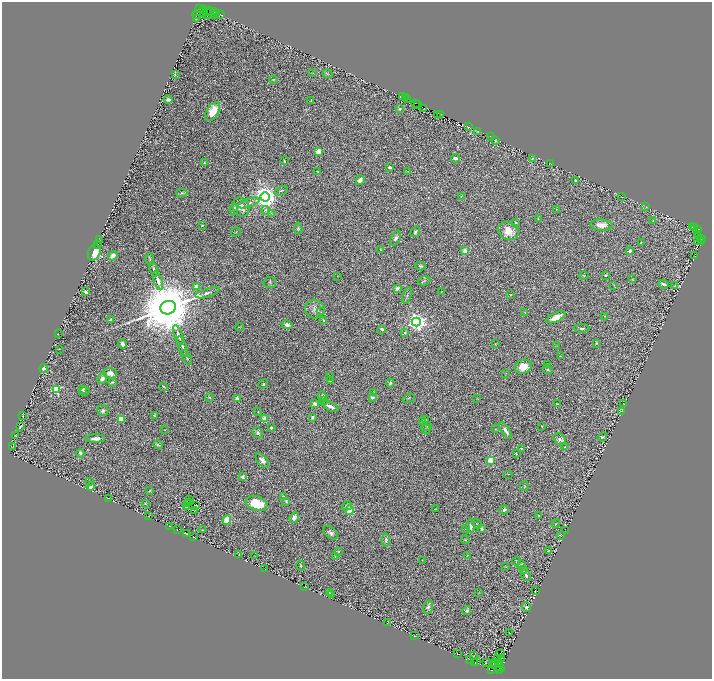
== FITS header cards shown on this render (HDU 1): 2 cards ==
NAXIS1  =                 1420
NAXIS2  =                 1354

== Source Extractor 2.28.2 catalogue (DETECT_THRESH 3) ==
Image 1420 x 1354 px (HDU 1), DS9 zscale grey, zoomed out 1/2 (1 PNG px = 2 x 2 image px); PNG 714 x 681 px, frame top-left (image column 1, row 1354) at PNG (2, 2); each listed source drawn as its Kron ellipse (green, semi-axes under 4 px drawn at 4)
Background 0.131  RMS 0.013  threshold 0.0399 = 3 sigma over >= 5 px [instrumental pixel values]
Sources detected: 322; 54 cannot appear on this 1/2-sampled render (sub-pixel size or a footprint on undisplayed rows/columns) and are neither listed nor drawn; the other 268 listed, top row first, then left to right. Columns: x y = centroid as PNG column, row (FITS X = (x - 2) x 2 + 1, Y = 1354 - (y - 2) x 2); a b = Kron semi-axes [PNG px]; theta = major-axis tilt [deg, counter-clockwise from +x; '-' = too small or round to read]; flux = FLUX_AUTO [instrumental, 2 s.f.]
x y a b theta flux
199 9 2 1 - 63
204 10 2 1 - 12
206 10 3 1 - 670
208 10 2 1 - 160
214 12 3 2 - 220
203 13 3 1 - 46
208 13 6 2 50 220
211 13 3 1 - 310
197 14 4 1 - 310
217 14 2 1 - 430
220 14 3 1 - 67
214 15 2 1 - 34
197 19 2 1 - 9700
313 73 3 2 - 1.4
175 74 3 2 - 1.2
327 74 5 2 - 1.9
273 80 4 3 - 2.1
403 97 2 1 - 6.6
405 98 2 1 - 3.8
408 99 3 1 - 9.8
168 100 4 3 - 6
311 100 2 1 - 1.4
415 103 2 1 - 110
418 104 2 1 - 160
424 108 3 2 - 87
399 109 2 2 - 11
213 111 10 6 57 55
438 114 3 2 - 110
441 114 2 1 - 140
468 127 2 1 - 11
478 132 3 2 - 6.3
490 136 3 1 - 0.87
495 140 2 2 - 1.1
318 151 3 2 - 64
455 158 4 3 - 8.9
532 158 3 2 - 3
284 161 2 2 - 1.9
204 163 2 2 - 3.8
551 164 3 2 - 0.91
390 167 3 2 - 5.2
407 171 3 2 - 1.2
318 172 4 2 - 2.2
360 180 5 3 - 13
576 180 2 2 - 7.1
281 191 7 2 21 3
182 193 5 3 - 2.9
265 197 4 4 - 2800
461 197 3 3 - 1.7
622 197 2 1 - 0.77
249 203 11 3 18 5.3
646 206 4 2 - 1
241 207 10 8 -60 15
234 209 5 3 - 4.5
556 209 2 1 - 0.76
266 210 4 3 - 2.6
271 213 3 2 - 1.7
538 219 4 2 - 1.3
653 220 2 2 - 0.94
516 223 2 2 - 4.6
202 225 2 2 - 4.2
601 225 11 5 -3 22
692 227 2 1 - 8.9
298 228 5 3 - 2.7
695 228 2 1 - 27
697 229 3 1 - 3.5
508 231 10 8 -31 34
236 232 5 2 - 1.9
415 232 6 4 57 4.9
698 234 2 1 - 110
396 238 8 4 63 8.3
701 238 2 1 - 23
100 239 2 1 - 0.71
702 240 3 1 - 110
641 242 2 2 - 1.6
697 242 2 1 - 6.2
702 242 2 1 - 6.9
97 245 2 1 - 1.4
381 250 3 2 - 1.6
465 251 4 4 - 18
630 251 2 2 - 17
94 252 8 6 68 92
113 256 5 4 - 8.9
695 256 2 1 - 0.54
150 259 6 2 -89 2.1
420 266 5 3 - 3.6
154 270 7 3 -70 4.6
584 275 4 2 - 1.7
606 275 3 3 - 2.9
337 276 2 2 - 0.89
632 279 3 3 - 1.4
158 281 10 3 -71 13
424 281 6 4 17 3.5
270 282 6 5 - 4.9
663 284 5 3 - 6.9
614 285 3 2 - 1.2
675 285 3 2 - 0.86
196 286 3 3 - 12
397 288 4 3 - 7.5
86 292 4 3 - 6
442 292 3 2 - 1.6
207 293 12 4 16 8.7
407 295 8 2 70 2.4
510 295 4 3 - 1.6
168 308 8 6 22 35000
315 309 10 9 - 14
321 312 2 2 - 0.95
525 313 4 2 - 2.3
604 316 2 2 - 0.87
556 317 10 4 25 28
111 319 3 2 - 4.2
324 320 3 2 - 2.7
416 322 4 4 - 1200
287 325 6 4 -14 8.1
239 327 5 2 - 1.5
581 328 8 3 -3 4.8
382 329 4 3 - 4.8
404 333 2 2 - 4.2
58 334 2 1 - 1.1
178 335 10 3 -70 11
597 343 3 2 - 2.3
123 344 4 3 - 18
495 344 3 3 - 1.8
182 346 11 3 -69 6.5
556 346 3 2 - 1.4
59 349 2 2 - 1.9
560 356 2 2 - 1.1
187 358 8 2 -60 2.3
548 364 3 1 - 1
523 367 9 7 19 34
44 369 4 3 - 19
548 370 5 3 - 3.1
110 373 7 5 -3 11
506 373 3 2 - 0.77
329 377 3 2 - 1.2
102 379 6 4 59 9.5
330 380 4 2 - 2.2
112 382 4 3 - 2.2
390 383 4 3 - 4.4
263 384 5 4 - 2.8
163 386 3 2 - 2.2
56 389 4 3 - 170
83 389 4 2 - 3.7
84 391 5 3 - 2.9
374 393 3 2 - 1.5
322 396 4 3 - 5.4
209 397 4 4 - 2.4
372 397 4 3 - 6.9
238 398 2 2 - 40
409 398 6 2 18 2
477 398 2 1 - 0.8
324 401 4 3 - 2.7
557 403 3 2 - 1.8
315 404 3 3 - 18
624 404 3 2 - 0.91
330 406 9 3 -24 11
103 411 5 5 - 6.2
622 411 3 2 - 0.78
258 412 2 2 - 1.2
23 415 4 1 - 1.2
154 415 2 2 - 1.9
312 417 4 3 - 5.8
121 419 3 2 - 74
265 419 3 2 - 71
426 419 3 2 - 1.3
423 421 3 2 - 3.7
427 426 5 4 - 3.5
541 426 3 2 - 1.5
20 427 3 1 - 1.5
271 427 2 2 - 12
426 429 5 3 - 2.2
495 429 2 2 - 1
165 430 2 2 - 1
506 431 9 3 -57 10
258 433 6 4 -50 5.8
15 436 3 2 - 0.84
602 437 5 3 - 3.5
95 438 10 4 2 12
560 439 7 5 -38 6.7
158 445 5 2 - 3.4
12 446 4 2 - 1.4
565 447 3 3 - 2.1
522 448 3 2 - 3
80 453 4 3 - 6.1
516 454 3 2 - 1.8
262 460 9 5 -49 10
490 460 3 3 - 98
508 474 5 1 - 1
242 476 3 3 - 5.3
89 481 4 1 - 0.95
524 486 4 2 - 1.8
91 487 4 3 - 12
149 491 3 3 - 1.5
283 496 3 2 - 1.6
109 498 3 2 - 2.2
190 500 2 1 - 0.08
286 501 4 3 - 2.6
189 503 2 1 - 0.29
256 503 11 7 -18 76
145 504 4 2 - 1.6
187 504 3 2 - 5.9
186 506 3 1 - 3.9
195 506 3 3 - 0.57
347 506 5 4 - 6.7
435 509 3 1 - 0.79
350 510 5 4 - 55
504 510 5 3 - 4.7
195 511 2 1 - 2.4
539 515 4 3 - 2.1
149 516 2 1 - 0.75
294 518 5 4 - 8.7
227 520 5 4 - 56
477 524 5 2 - 1.9
556 524 4 2 - 1.6
169 526 2 1 - 0.59
471 526 7 3 89 8.1
177 529 2 1 - 0.42
466 529 3 2 - 1.5
482 529 3 2 - 4.6
202 530 3 2 - 1.7
566 531 2 1 - 0.63
331 533 8 5 -40 9
187 534 3 1 - 0.69
560 536 3 2 - 1.8
193 537 3 1 - 0.54
386 540 7 3 -86 4.3
465 540 4 3 - 2
548 550 3 1 - 1.3
338 552 3 3 - 1.3
239 555 2 1 - 0.68
467 555 3 2 - 1.3
255 556 2 1 - 0.7
335 556 2 2 - 0.8
422 560 2 2 - 1
516 561 4 2 - 1.4
521 564 3 2 - 1.7
301 566 5 2 - 2.5
506 567 2 1 - 0.91
265 569 2 1 - 0.8
523 570 3 2 - 1.3
526 576 6 3 -56 6.3
305 587 3 1 - 1.1
535 591 2 1 - 0.89
329 593 2 1 - 1
479 593 3 2 - 1.2
332 594 4 2 - 1.3
428 607 7 4 75 7.9
527 607 5 4 - 7.8
467 610 5 3 - 5.3
388 622 2 1 - 0.59
509 633 3 1 - 0.81
415 636 4 1 - 0.82
501 653 2 1 - 0.74
457 654 2 1 - 0.7
473 656 2 1 - 0.66
502 658 2 1 - 3
470 659 3 1 - 0.73
498 659 2 1 - 0.91
475 662 2 1 - 1
477 662 3 1 - 1.1
486 663 2 1 - 0.83
499 663 3 1 - 0.62
493 664 2 1 - 0.84
495 664 2 1 - 0.79
500 666 2 1 - 0.72
499 669 3 1 - 3
501 669 2 1 - 5.4
492 670 2 1 - 14
499 671 3 1 - 70
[54 sub-pixel or undisplayed-footprint detections neither listed nor drawn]